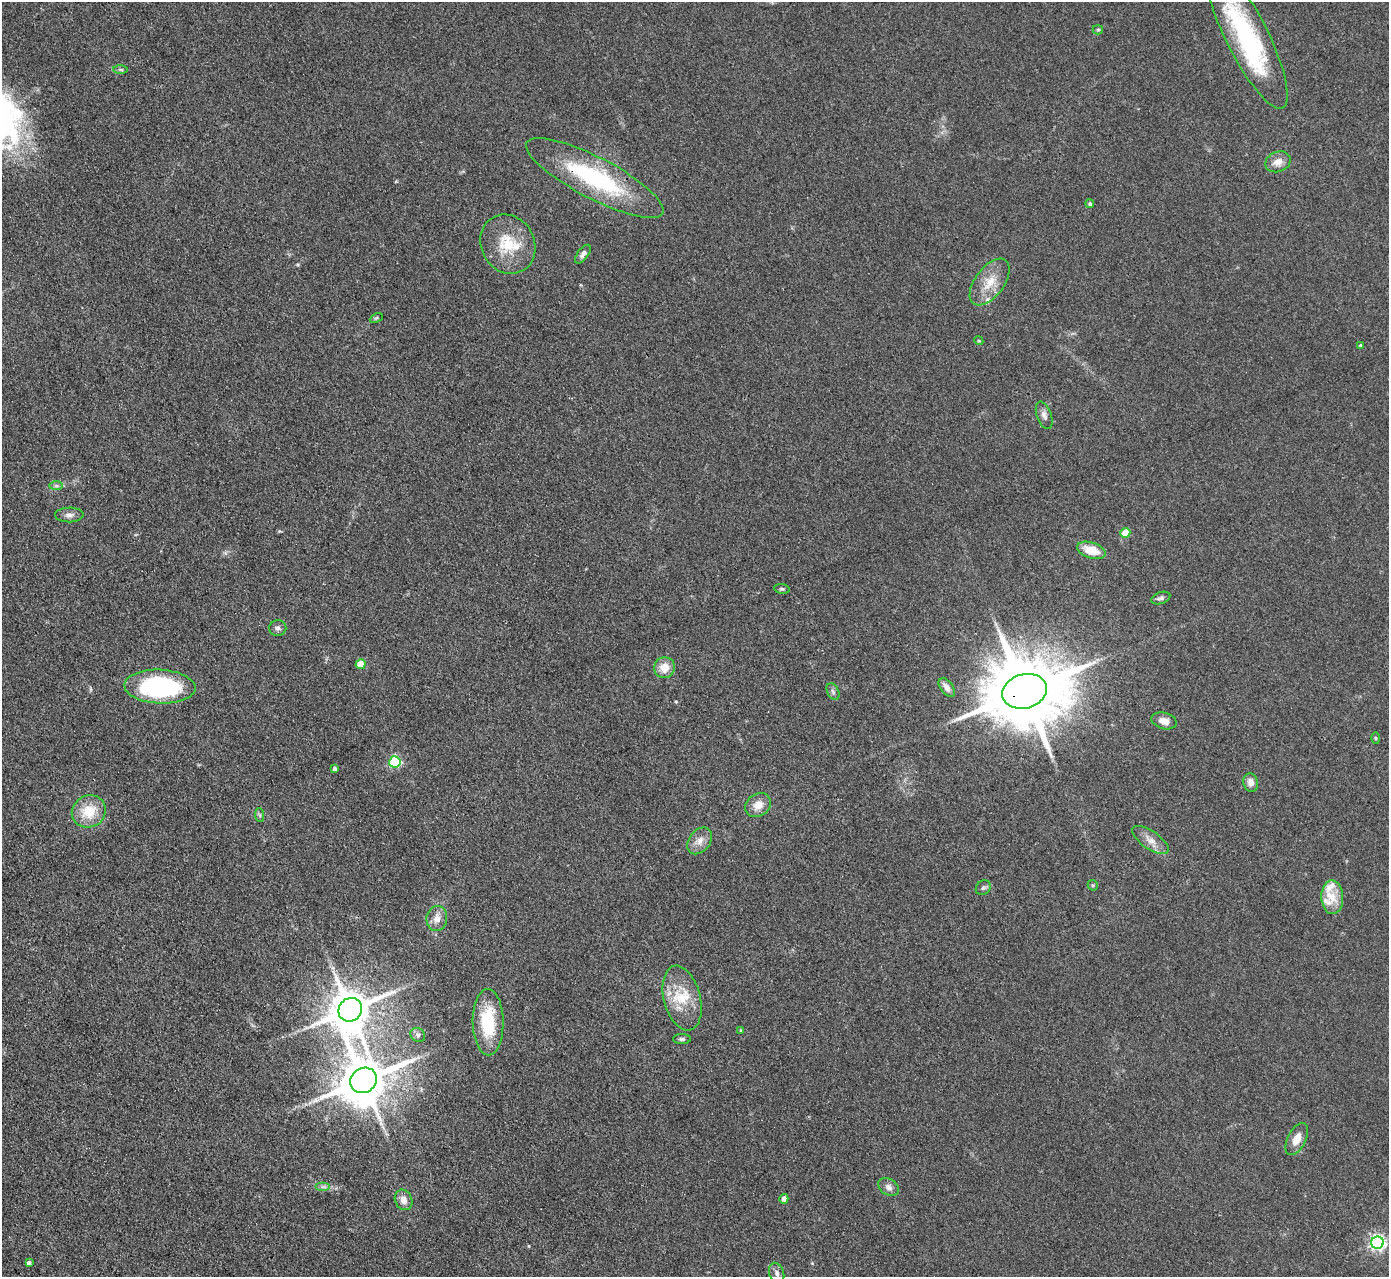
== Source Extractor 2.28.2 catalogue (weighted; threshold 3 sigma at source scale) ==
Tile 7 of 4 x 4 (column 3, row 2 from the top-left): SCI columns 2775-4161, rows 2834-4108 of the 5549 x 5534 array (HDU 1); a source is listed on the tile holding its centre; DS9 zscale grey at full resolution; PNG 1391 x 1279 px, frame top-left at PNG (2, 2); each listed source drawn as its Kron ellipse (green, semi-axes under 4 px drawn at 4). Shown black and unused: <1% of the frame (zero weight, under 3 of 4 exposures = <1% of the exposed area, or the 3 px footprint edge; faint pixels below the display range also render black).
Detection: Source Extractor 2.28.2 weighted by HDU 2 'WHT'; one run over the whole footprint, this tile lists its part. Background 0.0889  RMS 0.0061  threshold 0.0275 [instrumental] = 3 sigma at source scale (4.5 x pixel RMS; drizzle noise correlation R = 1.50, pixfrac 1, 0.05/0.05 arcsec/px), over >= 5 px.
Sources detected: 60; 1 inside a brighter object's white glare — neither listed nor drawn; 4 inside a brighter listed object's ellipse — not listed separately; the other 55 listed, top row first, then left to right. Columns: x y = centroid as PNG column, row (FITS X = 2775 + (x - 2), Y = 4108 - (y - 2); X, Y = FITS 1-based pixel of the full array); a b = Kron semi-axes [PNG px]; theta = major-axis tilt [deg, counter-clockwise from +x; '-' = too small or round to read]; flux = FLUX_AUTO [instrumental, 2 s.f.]
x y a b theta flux
1098 30 5 4 - 0.79
1247 36 80 21 -63 92
121 69 7 3 0 1.1
1278 162 13 10 23 5.8
595 178 77 20 -27 77
1090 204 4 4 - 1.3
508 244 30 26 -61 24
583 254 11 5 53 2.5
990 282 27 14 53 14
376 318 7 4 25 0.81
979 341 4 3 - 0.66
1360 346 4 4 - 0.94
1044 415 14 7 -70 3.2
56 486 7 4 0 1.4
69 515 14 7 1 3.2
1125 533 5 4 - 15
1091 550 15 7 -18 14
782 589 8 5 -9 1
1161 598 10 5 20 1.8
278 628 8 8 - 2.1
360 664 5 5 - 9.4
664 668 10 10 - 8.1
160 687 36 17 -3 86
947 687 11 6 -53 4.8
1025 691 23 17 16 8100
833 692 9 5 -64 1.7
1164 721 13 8 -15 5.2
1376 738 5 3 - 0.69
395 762 6 5 - 70
335 769 4 3 - 1.6
1251 782 9 7 -74 4.2
758 805 13 11 37 7.6
89 811 17 15 27 17
260 815 7 4 -88 1.2
1150 840 21 9 -34 6.1
700 841 15 10 52 5.8
1093 885 5 5 - 0.89
983 888 8 7 - 1.6
1332 897 17 11 -88 9.6
437 919 13 10 80 5.8
682 998 33 18 -75 21
350 1010 12 11 - 2300
488 1022 33 15 -89 35
740 1030 4 2 - 0.42
418 1035 8 6 -34 1.7
682 1039 9 5 1 1.5
364 1080 14 12 34 3100
1297 1139 17 9 64 7.9
323 1187 7 4 0 1.6
889 1187 11 8 -34 3.2
784 1199 5 4 - 3.4
404 1200 10 8 -65 4.6
1377 1243 6 6 - 180
29 1263 4 4 - 1.7
777 1273 11 7 -72 2.8
Overlapping masked pixels (flux is a lower limit): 2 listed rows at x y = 595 178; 1025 691
Isophote crosses this tile's border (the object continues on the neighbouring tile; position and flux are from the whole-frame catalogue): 1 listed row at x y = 1247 36